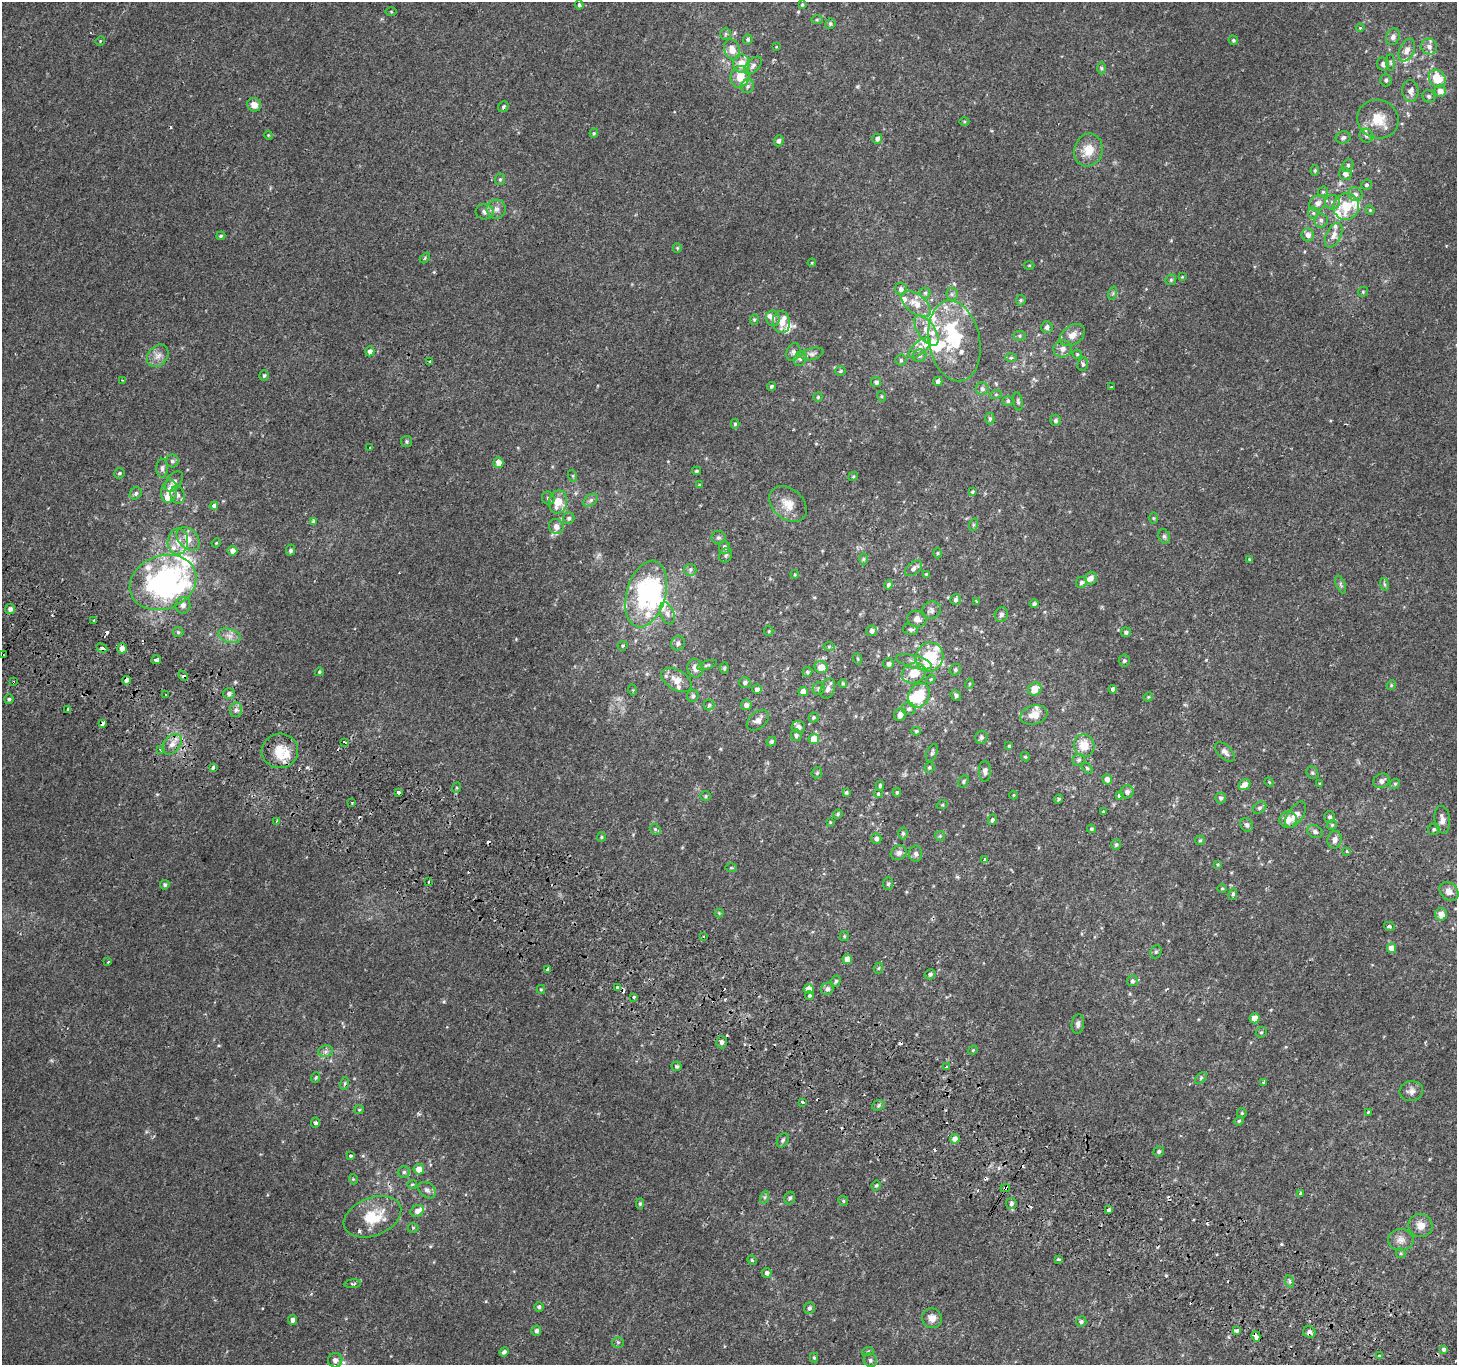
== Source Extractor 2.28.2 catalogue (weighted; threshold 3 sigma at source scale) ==
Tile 6 of 4 x 4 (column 2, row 2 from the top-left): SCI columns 1484-2938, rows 3023-4385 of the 5869 x 5977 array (HDU 1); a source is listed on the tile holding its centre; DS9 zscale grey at full resolution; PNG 1459 x 1367 px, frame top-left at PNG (2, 2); each listed source drawn as its Kron ellipse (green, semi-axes under 4 px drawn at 4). Shown black and unused: <1% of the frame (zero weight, under 2 of 3 exposures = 2% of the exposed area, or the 3 px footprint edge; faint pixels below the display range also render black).
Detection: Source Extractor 2.28.2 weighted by HDU 2 'WHT'; one run over the whole footprint, this tile lists its part. Background 0.00223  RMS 0.0023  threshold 0.0105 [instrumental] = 3 sigma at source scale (4.5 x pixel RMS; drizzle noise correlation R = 1.50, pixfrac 1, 0.0396/0.0396 arcsec/px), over >= 5 px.
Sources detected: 449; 3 inside a brighter object's white glare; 21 cosmic-ray / hot-pixel residue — neither listed nor drawn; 38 inside a brighter listed object's ellipse — not listed separately; the other 387 listed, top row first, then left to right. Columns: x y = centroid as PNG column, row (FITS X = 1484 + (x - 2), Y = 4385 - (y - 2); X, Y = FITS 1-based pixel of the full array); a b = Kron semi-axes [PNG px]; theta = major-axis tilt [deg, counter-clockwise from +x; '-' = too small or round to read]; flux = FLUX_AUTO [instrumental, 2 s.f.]
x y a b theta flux
579 5 4 4 - 0.38
802 5 4 3 - 0.26
391 12 6 4 -1 0.24
817 20 6 4 1 0.28
830 24 5 5 - 0.42
1360 28 4 3 - 0.22
726 34 6 5 - 0.38
1393 37 8 6 64 0.99
748 39 5 5 - 0.43
1233 40 5 4 - 0.39
100 41 5 4 - 0.23
776 47 3 2 - 0.15
1429 47 8 7 - 1.2
732 50 10 7 -69 2.2
1407 50 12 7 66 1.7
1390 62 8 4 -89 0.41
741 63 9 8 - 2.6
1383 64 6 6 - 0.91
753 66 11 6 48 0.89
1101 68 6 4 -89 0.33
740 77 11 9 73 3.8
1437 78 9 7 -51 5.9
1386 80 6 5 - 0.56
747 86 7 6 - 0.68
1410 91 11 8 -90 1.3
1440 91 6 5 - 1.6
1429 96 6 6 - 0.57
254 105 7 6 - 1.9
503 107 6 5 - 0.41
1378 119 21 19 -22 5.2
964 121 5 3 - 0.25
594 133 4 4 - 0.26
268 135 4 3 - 0.21
1366 136 7 6 - 0.63
1343 137 7 6 - 0.64
877 139 5 5 - 0.72
779 141 5 5 - 0.7
1088 150 17 14 72 4
1348 165 6 5 - 0.54
1315 171 5 4 - 0.29
1345 174 6 6 - 1.1
500 179 6 5 - 0.39
1367 185 5 5 - 0.45
1323 192 5 4 - 0.3
1355 194 7 7 - 0.89
1332 202 7 7 - 0.84
1318 203 9 7 35 1.3
1346 207 13 13 - 5.3
496 209 9 9 - 1.3
1370 210 5 4 - 0.25
485 212 9 7 -5 0.96
1313 213 6 5 - 0.46
1321 220 7 6 - 0.66
1308 235 6 6 - 1.2
1334 235 13 7 63 1.6
221 236 4 3 - 0.34
677 248 5 4 - 0.29
425 258 6 4 47 0.26
812 263 4 3 - 0.21
1029 265 5 3 - 0.23
1182 277 4 4 - 0.2
1171 280 6 5 - 0.37
901 289 6 6 - 0.78
1363 292 5 4 - 0.29
925 293 5 5 - 0.4
1113 293 7 4 72 0.36
952 294 6 6 - 0.53
1021 300 5 5 - 0.32
916 304 17 9 -38 2.9
773 318 8 7 - 1
754 319 5 4 - 0.32
781 322 11 8 -82 2.1
1047 327 6 5 - 0.79
926 330 17 8 -55 2.6
1072 335 14 9 35 2
1020 336 6 5 - 0.35
954 341 41 25 -79 15
920 348 13 6 41 1.5
1063 349 9 8 - 1.4
370 351 5 4 - 0.99
793 352 9 7 71 0.78
812 354 11 6 16 0.79
1077 354 4 4 - 0.3
158 356 12 9 50 1.6
920 356 7 6 - 0.58
1011 358 6 4 1 0.36
800 359 7 6 - 0.61
901 360 5 5 - 0.41
430 361 4 3 - 0.36
1083 364 6 5 - 0.49
840 371 5 5 - 0.29
264 375 5 4 - 0.36
122 380 3 2 - 0.19
938 381 5 4 - 1
876 382 5 5 - 0.69
771 386 4 4 - 0.41
1111 387 3 3 - 0.6
982 389 6 6 - 0.82
996 394 6 4 19 0.3
881 396 5 3 - 0.24
818 397 4 4 - 0.3
1008 401 5 4 - 0.39
1018 401 9 4 -80 0.45
990 419 6 4 -89 0.38
1055 420 5 5 - 0.55
735 424 5 4 - 0.33
407 441 5 5 - 0.38
370 447 3 3 - 4.7
172 461 6 6 - 0.61
498 463 5 5 - 1.8
162 468 9 5 -90 0.74
697 471 4 3 - 0.34
119 473 5 5 - 0.38
573 476 6 4 -72 0.28
853 476 5 4 - 0.24
174 481 11 7 54 1.2
699 485 4 4 - 0.23
169 491 11 8 77 2.7
973 492 4 4 - 0.36
136 493 6 5 - 0.58
177 495 9 7 -72 0.96
548 498 7 6 - 0.6
591 500 8 5 37 0.59
558 502 11 9 77 4.4
788 504 21 15 -41 3.5
214 506 4 3 - 2.4
569 518 6 5 - 0.52
1153 518 6 4 -89 0.28
313 521 3 3 - 2.3
973 525 6 4 72 0.34
556 527 8 7 - 1.6
1164 536 7 5 -74 0.47
718 537 7 6 - 0.52
188 539 13 9 -46 2.4
178 542 13 10 88 2.4
216 543 5 4 - 0.22
724 547 6 5 - 0.79
290 550 5 4 - 0.53
232 551 5 5 - 1.4
938 553 5 3 - 0.24
726 555 8 6 64 0.55
863 559 6 4 89 0.3
1249 559 3 3 - 0.17
913 568 10 5 40 0.95
690 570 6 6 - 0.51
795 574 4 3 - 0.21
926 574 3 3 - 0.19
1091 578 6 6 - 1.2
163 582 34 26 21 50
1081 582 6 5 - 0.48
1341 584 9 4 -69 0.46
1384 584 6 4 -72 0.37
889 585 5 4 - 0.54
646 594 34 19 74 26
956 599 5 5 - 0.56
977 601 3 2 - 0.19
1034 604 4 4 - 0.57
183 605 8 7 - 1.1
10 609 5 5 - 0.89
931 610 10 8 27 0.9
667 613 11 6 -70 0.96
1001 614 7 6 - 0.65
917 619 9 8 - 1.4
93 620 3 2 - 0.29
910 629 8 5 -11 0.53
769 631 5 4 - 0.28
872 631 5 5 - 0.8
178 632 5 5 - 0.38
1126 632 5 5 - 0.56
229 636 11 7 -18 1.3
678 643 7 6 - 0.7
623 646 5 4 - 0.3
829 646 5 3 - 0.28
102 648 6 3 -28 1.7
122 648 5 4 - 1.4
2 655 4 3 - 1.3
929 657 15 13 64 9.9
858 659 6 3 -71 0.22
156 660 5 3 - 1.7
1124 660 6 5 - 0.43
914 662 18 6 -14 1.3
889 664 5 5 - 0.75
707 665 10 3 18 0.35
821 667 6 6 - 2.6
695 668 9 8 - 1.4
724 668 5 4 - 0.33
955 670 6 5 - 0.47
319 672 4 4 - 0.28
807 672 5 4 - 0.43
914 673 12 10 26 3.9
183 676 5 4 - 1.2
931 679 5 3 - 0.22
126 680 4 3 - 2.5
676 680 16 10 -31 2.5
13 682 4 3 - 0.33
745 682 6 5 - 0.62
843 683 4 3 - 0.31
969 684 5 3 - 0.23
1391 685 5 4 - 0.29
757 689 4 4 - 0.81
819 689 6 6 - 0.56
828 689 10 7 70 0.93
1035 689 7 6 - 2.7
1113 689 4 4 - 0.96
633 690 5 3 - 0.22
803 691 5 4 - 1.4
229 693 6 5 - 0.68
165 695 3 3 - 0.39
919 695 13 10 58 8.5
956 695 6 5 - 0.57
693 696 6 5 - 0.6
1148 697 5 4 - 0.22
9 699 5 5 - 0.35
709 705 5 5 - 0.4
746 705 5 5 - 0.93
68 709 3 3 - 0.89
909 709 7 6 - 0.6
236 710 7 6 - 0.81
900 715 6 5 - 1.4
1034 715 13 9 16 2.8
813 717 5 5 - 0.38
758 720 13 8 40 1.4
102 723 3 3 - 3
798 727 6 6 - 1.1
916 731 5 4 - 0.3
796 735 6 5 - 0.56
981 737 6 6 - 0.59
814 739 5 5 - 3.6
344 742 4 2 - 0.61
771 742 5 4 - 0.44
172 744 11 8 49 1.7
1009 746 3 3 - 0.36
1084 746 11 10 - 4
161 750 3 3 - 0.43
280 751 18 17 - 4.6
1225 752 12 6 -44 1
932 753 9 5 68 0.52
1025 757 5 4 - 0.31
1079 760 6 5 - 0.57
213 768 3 3 - 0.74
929 768 5 4 - 0.37
1087 768 6 4 -46 0.32
985 771 10 6 90 1
817 773 6 5 - 0.35
1312 773 6 5 - 0.42
1107 779 5 5 - 1.5
963 781 6 5 - 0.37
1381 781 8 7 - 0.89
1269 782 5 4 - 0.23
1320 784 3 3 - 0.21
1395 784 5 4 - 0.35
1244 785 6 5 - 1.9
880 786 5 3 - 0.35
456 788 5 3 - 0.27
846 792 4 4 - 0.39
897 792 4 3 - 0.35
1127 792 7 6 - 0.91
398 793 4 3 - 0.86
878 794 4 4 - 0.53
1014 795 4 3 - 0.18
1119 795 4 3 - 0.49
705 796 5 4 - 0.32
1221 798 5 5 - 0.67
1058 799 5 4 - 0.41
352 802 2 2 - 0.25
942 805 6 3 18 0.25
1259 808 7 5 36 0.52
1103 812 3 3 - 0.58
838 814 5 4 - 0.3
1296 815 15 7 56 1.8
1330 817 6 5 - 0.57
1288 819 8 8 - 2
992 820 5 4 - 0.51
1442 820 14 8 -83 1.6
276 821 2 2 - 0.2
830 822 3 3 - 0.19
1247 825 7 6 - 0.57
1332 825 5 4 - 0.31
655 829 6 4 -45 0.41
1091 829 4 3 - 0.27
1434 829 6 5 - 0.43
1315 832 8 6 -31 0.65
903 833 6 4 -90 0.44
940 836 5 5 - 0.3
601 837 5 4 - 0.29
876 839 5 5 - 0.84
1200 840 5 4 - 0.29
1335 840 9 7 79 1.2
1116 845 5 5 - 0.4
1347 851 3 3 - 0.33
899 853 8 7 - 0.9
916 854 8 6 88 0.75
985 860 4 3 - 0.73
1218 864 4 3 - 0.23
731 868 5 3 - 0.25
428 882 3 2 - 0.39
888 884 6 5 - 0.51
165 885 5 4 - 0.47
1222 888 5 3 - 0.21
1449 891 10 8 -45 1.8
1233 894 6 4 80 0.44
719 913 4 4 - 0.2
1441 914 6 6 - 2
1389 926 5 4 - 0.56
703 936 3 2 - 0.18
844 936 5 4 - 0.29
1391 948 5 5 - 2.2
1156 952 7 5 68 0.36
847 959 5 5 - 2.8
108 962 3 2 - 0.36
879 968 6 3 70 0.25
547 969 4 3 - 1.4
930 974 5 5 - 0.52
836 981 6 4 72 0.45
1132 981 5 5 - 0.5
617 987 3 3 - 1.8
541 989 4 4 - 0.25
809 989 5 5 - 2.3
827 989 6 6 - 0.83
809 996 4 4 - 0.47
634 997 3 3 - 1.8
1255 1018 5 5 - 2.5
1078 1024 9 6 81 0.87
1261 1032 6 5 - 0.32
721 1042 6 5 - 0.69
973 1050 5 4 - 0.25
326 1051 8 5 11 0.73
677 1066 5 5 - 0.42
947 1066 3 3 - 1.4
316 1078 5 4 - 0.33
1201 1078 7 4 46 0.38
345 1083 6 4 72 0.31
1263 1083 4 3 - 0.37
1411 1091 12 10 11 1.3
803 1102 3 3 - 1.4
878 1105 6 5 - 0.44
359 1110 5 4 - 0.26
1368 1112 3 3 - 0.21
1242 1113 5 4 - 0.32
1239 1121 5 4 - 0.28
316 1123 5 4 - 0.65
955 1139 5 4 - 1.7
783 1140 8 5 62 0.48
1159 1151 6 5 - 0.45
350 1156 3 3 - 0.38
419 1169 5 5 - 2.3
404 1172 5 5 - 0.51
353 1179 5 3 - 0.21
412 1184 4 4 - 0.28
876 1185 5 3 - 0.32
1005 1188 5 3 - 3.1
427 1190 10 7 -40 0.85
1300 1193 3 3 - 0.6
765 1197 7 4 71 0.4
790 1198 6 5 - 0.54
843 1201 5 4 - 0.3
640 1204 5 4 - 0.39
1011 1204 5 5 - 0.59
1109 1210 3 3 - 1.2
417 1211 7 5 28 1.3
372 1217 30 19 21 7.8
1420 1225 12 11 - 2.1
413 1228 5 5 - 0.3
1401 1240 12 11 - 1.6
1401 1253 5 4 - 0.32
752 1260 5 4 - 0.28
1058 1260 3 3 - 0.5
767 1273 5 5 - 0.73
1289 1281 6 4 -71 0.42
352 1284 8 4 7 0.51
539 1307 5 4 - 0.37
809 1308 6 5 - 0.53
932 1318 10 9 - 1.7
293 1320 5 4 - 0.8
1081 1322 5 5 - 0.5
1237 1330 3 3 - 10
536 1331 5 5 - 0.64
1309 1332 6 5 - 1
1256 1336 5 3 - 3.6
618 1342 6 5 - 0.41
1444 1349 3 3 - 11
868 1351 6 4 20 0.25
504 1352 5 4 - 0.61
1379 1356 3 3 - 1.2
814 1358 5 4 - 0.28
335 1360 7 7 - 1.2
870 1360 7 6 - 0.62
Overlapping masked pixels (flux is a lower limit): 12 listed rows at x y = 102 648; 2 655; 183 676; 126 680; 13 682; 229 693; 102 723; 985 860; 809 989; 1005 1188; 1309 1332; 1256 1336
Isophote crosses this tile's border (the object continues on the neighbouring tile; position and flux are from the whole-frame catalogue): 1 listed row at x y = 2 655